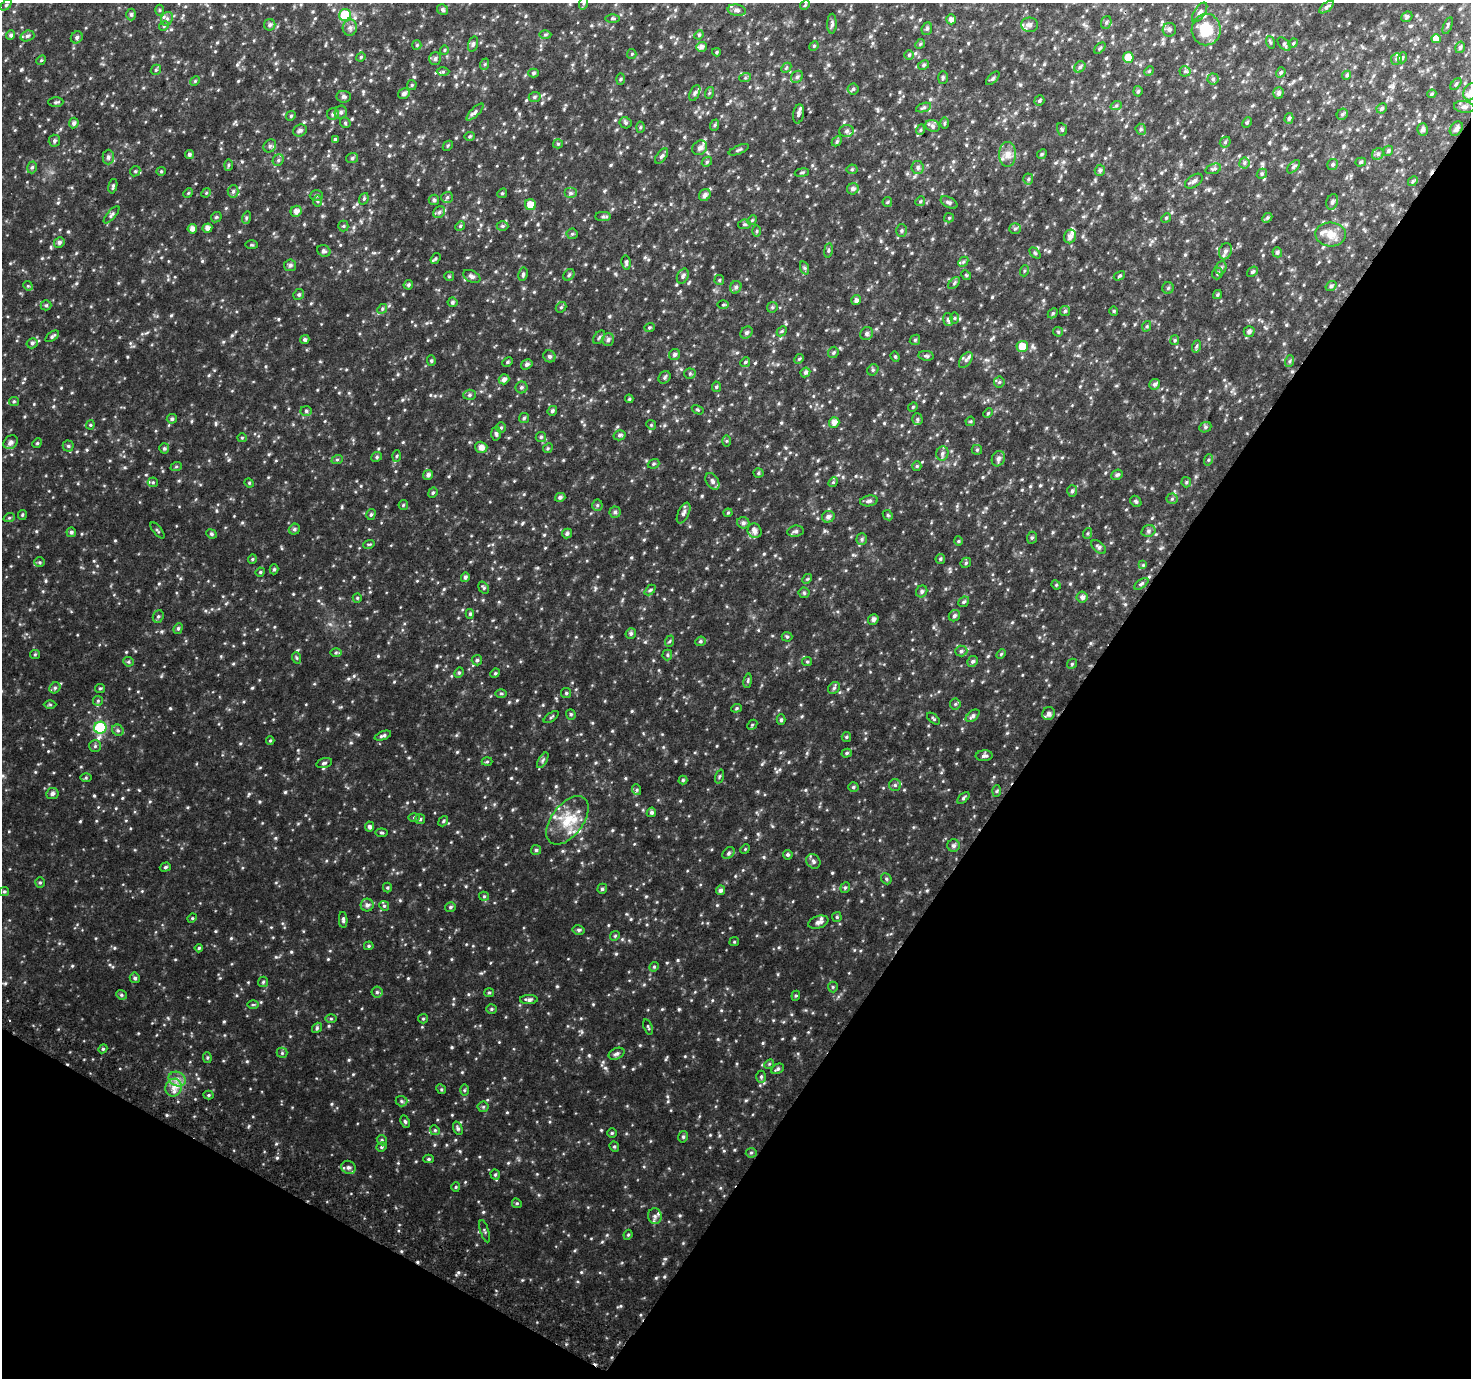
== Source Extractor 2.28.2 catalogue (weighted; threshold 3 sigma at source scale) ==
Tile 15 of 4 x 4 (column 3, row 4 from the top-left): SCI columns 2968-4436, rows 294-1669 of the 5928 x 6022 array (HDU 1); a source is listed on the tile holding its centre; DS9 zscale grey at full resolution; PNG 1473 x 1380 px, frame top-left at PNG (2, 3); each listed source drawn as its Kron ellipse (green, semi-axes under 4 px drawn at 4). Shown black and unused: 32% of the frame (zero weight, under 2 of 3 exposures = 2% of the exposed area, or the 3 px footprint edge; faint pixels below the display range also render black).
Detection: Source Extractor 2.28.2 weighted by HDU 2 'WHT'; one run over the whole footprint, this tile lists its part. Background 0.0912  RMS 0.018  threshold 0.0807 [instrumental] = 3 sigma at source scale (4.5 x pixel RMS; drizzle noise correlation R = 1.50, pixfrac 1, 0.0396/0.0396 arcsec/px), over >= 5 px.
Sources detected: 643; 1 cosmic-ray / hot-pixel residue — neither listed nor drawn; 12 inside a brighter listed object's ellipse — not listed separately; of the other 630, all 500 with FLUX_AUTO >= 1.8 (the completeness limit of this list) listed and drawn (130 fainter detections not listed), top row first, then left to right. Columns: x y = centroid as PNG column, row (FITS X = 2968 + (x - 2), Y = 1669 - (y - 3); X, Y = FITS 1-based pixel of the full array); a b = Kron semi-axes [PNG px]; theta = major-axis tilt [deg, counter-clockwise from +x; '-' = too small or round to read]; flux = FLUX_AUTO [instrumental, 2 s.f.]
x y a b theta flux
584 3 6 4 70 2.5
6 5 6 4 44 2.6
805 5 5 4 - 1.9
1327 7 8 4 38 3.7
443 9 6 5 - 3.4
160 10 5 3 - 1.8
737 10 9 5 -8 5.7
1200 12 11 5 56 5.2
131 15 6 4 90 3
345 15 6 6 - 78
1407 17 6 4 43 2.4
612 18 7 3 0 2.1
167 19 7 5 68 4.6
951 19 5 4 - 7.5
1106 22 6 5 - 3
832 24 10 4 89 3.9
270 25 6 5 - 3.4
1029 25 8 7 - 6.5
164 26 5 4 - 1.9
1448 26 9 3 69 2.2
350 28 8 7 - 5.5
927 29 6 5 - 2.9
1169 30 7 6 - 4.2
1206 30 16 14 88 42
11 35 5 4 - 4
545 35 6 4 1 2.4
699 35 5 4 - 2.1
27 36 7 5 18 3.5
77 37 6 5 - 3.9
1436 39 5 4 - 15
1270 42 6 4 -71 2.1
1293 43 5 4 - 1.8
473 44 8 4 75 3.4
920 44 5 4 - 2.1
1284 44 8 5 -47 3.1
417 45 5 4 - 1.9
814 46 5 4 - 1.9
701 47 5 5 - 6.3
1460 47 6 4 72 3
1100 48 6 4 45 2.3
444 50 4 4 - 1.9
716 52 4 4 - 1.9
632 54 5 4 - 1.8
909 55 5 4 - 2.4
361 57 5 4 - 1.9
1128 57 5 5 - 25
435 58 6 6 - 3.9
1402 58 5 3 - 1.8
1396 59 6 5 - 3.5
41 60 5 4 - 1.8
485 64 6 4 71 2.1
924 65 6 4 29 2.9
1080 67 6 5 - 3.2
786 68 6 4 45 2.2
156 70 5 4 - 2.3
1149 71 5 4 - 1.8
1185 71 5 5 - 2.9
443 72 6 4 1 2.3
1281 72 5 4 - 2.5
533 73 5 4 - 2.8
1347 75 5 4 - 3.2
797 77 7 5 42 3.8
745 78 6 4 18 2.2
943 78 6 5 - 2.5
993 78 8 4 45 2.9
620 79 5 3 - 1.8
1213 79 5 5 - 2.9
195 81 5 4 - 1.9
1456 84 7 4 46 2.3
412 85 5 4 - 1.9
853 89 5 5 - 2.9
1138 91 5 4 - 2.4
1470 92 9 6 61 6.1
695 93 9 4 65 3.7
709 93 6 4 71 2
1278 93 6 5 - 5.1
404 94 6 5 - 5.4
1432 94 5 4 - 2.2
344 97 7 6 - 3.6
535 97 6 5 - 3
1039 101 5 5 - 2.6
56 102 7 4 2 2.9
1116 106 6 3 19 2.3
924 107 8 3 19 2.7
1464 107 10 6 -8 5.5
1382 108 5 5 - 3.1
341 112 7 6 - 3.8
475 112 11 4 45 4.5
333 114 6 5 - 4.4
798 114 10 5 79 5
1342 114 6 5 - 3
291 116 5 4 - 2.2
1289 118 5 4 - 3.2
1247 122 5 4 - 2.4
74 123 5 5 - 4.2
345 123 6 5 - 2.3
626 123 6 5 - 3
944 123 6 4 89 2.1
715 125 6 4 70 2.2
932 126 7 6 - 4
640 127 5 3 - 1.9
1062 129 6 4 -68 2.4
1141 129 5 5 - 2.8
1422 129 6 5 - 4.7
1456 129 8 6 52 5.5
300 130 7 5 25 5.2
920 130 5 3 - 2
846 131 7 6 - 4.3
470 136 5 4 - 2.3
335 139 4 3 - 2.5
54 141 6 6 - 3
837 141 6 4 45 2.3
1225 142 6 5 - 2.5
558 144 5 4 - 2.4
270 146 7 6 - 4.3
448 146 5 3 - 1.9
700 148 8 6 41 7.4
739 150 11 3 21 2.8
1388 151 5 4 - 3.2
189 154 4 4 - 3.5
1008 154 12 8 90 11
1042 154 5 4 - 1.9
1378 154 6 5 - 3.5
662 156 9 4 52 3.8
108 157 7 5 89 4.7
352 158 6 5 - 3.1
278 160 6 5 - 3.1
707 162 5 4 - 2.6
1361 162 5 4 - 2.6
1244 163 5 5 - 3.1
1333 164 5 5 - 2.6
228 165 5 3 - 2
32 167 6 4 73 3.3
918 167 6 6 - 3.9
1294 167 8 4 48 3
852 169 5 5 - 2.4
1213 169 8 5 19 3.2
1100 170 5 5 - 3.2
135 171 5 4 - 2.4
161 171 5 4 - 2
802 173 7 3 9 2
1262 174 5 4 - 2.4
1028 179 5 5 - 2.5
1194 181 10 5 35 4.7
1413 181 5 4 - 2.4
113 186 7 4 77 2.6
853 189 6 5 - 5.6
233 191 6 5 - 3.5
188 193 5 4 - 1.9
206 193 5 4 - 1.9
502 193 5 4 - 2.2
570 193 6 5 - 3.7
705 195 6 5 - 5.7
316 196 6 5 - 3.2
447 197 6 5 - 2.6
364 199 6 4 70 2.4
434 200 5 5 - 2.8
317 201 6 4 -88 2.4
920 201 5 4 - 2.2
887 202 5 5 - 1.9
949 202 9 5 -27 3.7
1332 202 8 5 72 4.2
530 205 5 5 - 19
296 211 5 5 - 8.5
439 212 6 5 - 3.9
111 215 11 4 49 3.7
216 217 6 4 44 2.1
603 217 8 4 1 3.3
246 218 6 4 72 2.2
949 218 5 4 - 1.9
1166 218 5 4 - 1.9
1267 218 5 4 - 2.5
752 220 5 4 - 1.9
744 224 6 4 7 2.3
343 226 5 5 - 2.2
460 226 5 4 - 2
502 226 6 5 - 2.6
207 228 5 4 - 6.6
192 229 5 4 - 8.7
1015 229 6 5 - 2.8
901 230 6 5 - 3.1
757 231 5 3 - 2
572 234 5 5 - 2.4
1331 234 15 12 -3 18
1070 236 7 6 - 7.1
59 242 5 5 - 4.1
251 245 6 3 -1 1.8
828 250 7 4 82 2.3
324 251 7 5 -20 3.6
1225 251 8 6 67 5.8
1277 252 5 4 - 3.3
1035 253 6 4 -45 2.4
436 259 6 3 55 2
626 262 7 4 -82 2.9
963 262 6 4 45 2.7
290 265 6 5 - 4.3
805 268 7 4 -71 2.4
1221 268 7 5 67 3.4
1024 271 5 3 - 1.9
1252 272 6 4 37 2.9
1217 273 6 5 - 2.8
523 274 7 4 80 3
569 275 6 5 - 2.5
966 275 5 4 - 1.9
449 276 5 4 - 1.9
472 276 9 5 -28 5.2
683 276 8 5 62 3.8
1119 276 6 4 33 2.1
719 280 5 5 - 2.1
954 283 7 4 46 2.8
408 285 5 4 - 3
28 286 5 4 - 1.9
1331 286 6 4 37 3.9
736 287 6 5 - 4.2
1168 288 6 5 - 2.8
299 294 5 5 - 2.9
1217 295 5 4 - 2.3
856 300 5 4 - 5.2
452 302 5 5 - 3.3
46 305 5 5 - 2.7
723 305 6 4 1 1.9
561 307 6 4 41 2.5
772 307 6 5 - 2.5
382 309 5 4 - 2.4
1065 311 5 5 - 2.8
1114 311 4 4 - 1.8
1053 313 6 4 45 2.3
954 318 6 4 90 1.9
948 320 6 5 - 3.8
1147 326 5 3 - 1.9
649 327 5 4 - 2.1
782 331 6 4 44 2.2
1249 331 5 5 - 4.1
1058 332 5 4 - 1.9
746 333 7 5 44 4.1
867 334 7 6 - 3.9
52 336 8 4 36 3.1
599 337 8 5 54 3.1
305 339 4 4 - 3.2
608 339 6 6 - 3.9
915 340 5 4 - 2.4
1175 340 5 4 - 2.1
32 343 6 5 - 3.2
1022 346 6 5 - 22
1197 346 6 4 70 2.5
833 352 6 5 - 2.5
674 354 6 5 - 3.9
549 356 6 5 - 4
926 356 8 5 -8 2.9
895 357 5 4 - 2.2
799 359 5 4 - 2
966 360 9 5 53 4.7
431 361 5 4 - 2.3
1290 361 6 4 70 2.2
507 362 6 4 28 2.3
745 362 5 4 - 2.3
527 364 6 4 31 3.6
873 370 6 5 - 2.7
805 372 5 4 - 4
690 374 5 5 - 2.3
665 377 7 5 55 3
504 379 5 5 - 5.8
999 382 5 5 - 2.4
1154 384 5 5 - 4.2
521 387 6 6 - 3.2
716 387 5 4 - 2.5
469 395 6 5 - 3.4
629 399 4 3 - 2.2
14 401 5 4 - 2
913 407 5 4 - 1.9
698 410 6 3 -30 1.8
306 411 5 5 - 3
552 411 5 4 - 3.3
988 413 5 4 - 2
524 418 5 5 - 2.4
172 419 5 5 - 3.5
917 419 5 5 - 2.8
970 421 5 4 - 1.9
834 422 5 5 - 9
90 425 4 4 - 1.9
651 425 5 4 - 2
1205 427 6 5 - 3
501 428 5 4 - 2.3
496 434 7 4 -86 3.4
619 435 6 5 - 3.7
541 437 5 5 - 2.9
242 438 5 4 - 1.9
727 441 6 4 88 1.8
11 442 8 6 40 6.8
37 443 5 4 - 2.2
68 446 5 5 - 2.7
481 447 6 5 - 9.4
164 448 5 5 - 2.9
548 448 5 4 - 2
977 450 5 5 - 2
942 453 7 6 - 4.5
397 456 5 3 - 1.8
377 457 5 4 - 2.7
998 459 8 6 64 5
337 460 6 3 20 1.9
1208 460 6 4 72 2.2
654 464 6 4 21 2.3
917 466 5 4 - 2
176 467 6 4 20 2
758 473 5 4 - 2.3
428 475 5 4 - 5.3
1117 475 6 5 - 3.4
712 481 9 6 -60 5.4
153 482 5 5 - 2.2
833 482 5 4 - 1.9
1186 482 5 5 - 2.3
249 483 5 4 - 1.8
1072 491 6 5 - 2.9
433 493 5 4 - 2.3
560 497 5 4 - 3.7
1172 499 5 5 - 2.6
869 501 9 5 9 4
1136 501 6 5 - 2.6
403 505 5 4 - 2
597 505 5 5 - 2.5
615 512 5 5 - 3.8
684 513 11 5 64 5.3
728 513 4 4 - 1.8
371 514 6 4 73 2.6
22 515 5 4 - 2
888 515 5 4 - 2
828 517 6 5 - 5.4
9 518 6 3 18 1.9
743 523 6 5 - 4.9
294 529 6 5 - 3.2
157 530 10 3 -50 2.2
755 531 7 6 - 8.7
796 531 8 5 8 4.2
1148 531 7 5 16 3.8
71 532 5 4 - 3.4
567 533 5 4 - 3.5
1088 533 5 3 - 2.2
211 534 5 4 - 2.6
1032 538 6 5 - 2.7
862 539 6 5 - 2.9
958 541 4 4 - 1.9
369 544 6 3 18 1.8
1099 547 9 5 -42 4.2
252 559 5 4 - 2.1
940 559 5 4 - 2.2
39 562 5 5 - 2.4
966 563 5 4 - 2.6
1143 565 4 4 - 1.9
274 569 5 4 - 2.7
260 572 5 4 - 2
465 577 5 4 - 3.8
807 579 5 4 - 2.1
1141 584 8 4 35 3
1056 585 5 4 - 1.9
484 588 6 4 -55 2.5
650 590 6 4 44 2.2
922 591 6 5 - 3.5
804 593 5 5 - 2.5
1082 597 5 5 - 6.3
357 598 5 4 - 1.9
964 602 6 5 - 2.7
470 614 5 4 - 2.5
158 616 6 5 - 3
954 616 6 5 - 3.7
873 619 5 5 - 5.7
178 628 5 4 - 2.8
631 633 6 5 - 3.3
787 637 5 5 - 2.2
670 641 6 3 70 1.9
700 641 5 4 - 2.3
961 651 6 5 - 3.7
336 653 6 4 1 2.5
35 654 5 4 - 2
1001 654 6 3 46 2
667 655 5 4 - 2.3
297 658 6 3 -70 1.9
477 660 5 5 - 2.7
973 661 5 5 - 3.6
128 662 5 5 - 2.2
807 662 5 4 - 2.1
1072 664 5 4 - 2.2
459 673 5 4 - 2.5
495 673 5 4 - 2.2
748 681 7 3 81 2.3
55 688 6 5 - 3.2
100 688 5 4 - 2.1
834 688 6 5 - 3
501 693 5 3 - 2.1
566 693 5 5 - 2.5
98 701 5 5 - 2.1
955 704 6 5 - 2.7
50 705 6 4 -1 2.1
736 708 5 4 - 2.3
571 714 5 5 - 2.5
1048 714 7 6 - 6.3
973 716 8 5 39 4.3
551 717 9 3 35 2.1
933 719 7 3 -40 2.1
781 720 5 4 - 3.1
752 725 6 4 47 1.9
100 728 6 6 - 110
118 730 6 5 - 3.4
383 736 9 4 19 3.9
846 737 5 4 - 2.1
270 741 4 4 - 1.9
95 746 6 6 - 2.9
847 753 5 4 - 2.6
984 756 8 5 5 4.6
543 760 9 4 60 3
487 762 5 3 - 1.8
324 763 8 4 15 3.4
719 776 7 3 71 2
86 778 6 4 1 1.9
683 780 4 4 - 2.2
895 785 6 6 - 3.1
853 787 5 4 - 2.6
637 790 5 3 - 2
997 791 6 4 87 2.3
52 794 6 5 - 5.1
963 798 7 4 44 2.9
651 812 5 4 - 3.9
414 817 6 4 0 2.1
420 819 5 5 - 2.6
567 820 28 15 53 43
443 821 5 4 - 2.2
369 827 5 4 - 4.8
382 833 6 4 -7 2.1
954 846 6 6 - 4.3
745 849 5 4 - 1.8
536 850 5 5 - 2.9
728 853 7 5 43 3.4
788 855 5 4 - 3.4
813 861 8 6 -51 4.2
165 867 6 4 18 2.7
886 879 6 5 - 2.3
40 882 5 5 - 2.3
845 887 5 4 - 2.7
387 888 5 4 - 2.1
602 889 5 4 - 3
720 890 5 4 - 4.7
4 892 5 4 - 2.4
484 896 5 4 - 2
367 905 6 6 - 6.1
384 906 5 4 - 2.4
450 907 6 4 17 2.9
837 917 5 4 - 2.2
192 918 5 4 - 1.9
343 920 8 4 -88 3.7
818 922 10 6 17 7.4
579 930 6 5 - 3.1
615 936 5 4 - 2.3
734 942 5 4 - 1.9
369 946 5 4 - 2.2
199 948 4 4 - 2.3
654 967 5 4 - 2.1
135 978 5 5 - 3.7
263 982 5 5 - 2.5
833 987 5 5 - 2.2
377 992 5 5 - 3.1
489 993 5 4 - 2.1
121 995 5 4 - 2.3
796 996 5 4 - 2
529 1000 9 4 3 4.6
253 1005 6 4 1 2
491 1009 5 5 - 2.5
331 1019 6 4 0 2.1
423 1019 5 4 - 2
648 1027 8 3 -71 2.1
317 1028 5 4 - 2.5
103 1049 4 4 - 2.1
282 1053 5 5 - 2.4
617 1054 8 5 23 4.6
207 1058 5 4 - 2
769 1064 5 4 - 1.9
778 1069 7 5 28 3.5
761 1077 6 5 - 2.8
177 1079 9 7 -29 8.8
173 1088 9 8 - 12
441 1089 5 4 - 2.1
464 1090 6 4 89 2.1
208 1095 5 4 - 2
401 1101 6 5 - 2.6
483 1107 5 5 - 2.2
405 1121 6 4 -63 2.5
458 1128 7 4 -69 3.1
435 1130 5 4 - 2.4
612 1133 4 4 - 2.3
683 1137 6 4 76 2.9
382 1140 5 4 - 2.3
382 1147 5 4 - 2.6
614 1147 5 4 - 2.3
751 1153 5 5 - 2.4
428 1159 5 4 - 2.8
348 1167 7 6 - 4.9
495 1175 5 4 - 2.4
456 1187 5 4 - 1.9
517 1203 5 4 - 2.1
655 1216 8 7 - 5.2
485 1231 11 2 -73 1.8
628 1235 5 4 - 2.2
Isophote crosses this tile's border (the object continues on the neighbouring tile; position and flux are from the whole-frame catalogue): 3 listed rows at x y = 584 3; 6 5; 1470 92
Unlisted compact peaks at least as high as the median listed source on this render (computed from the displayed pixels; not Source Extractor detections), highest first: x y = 605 1068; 458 1273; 620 1306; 462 1072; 21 70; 665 1259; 276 1144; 297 650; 276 957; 249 794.